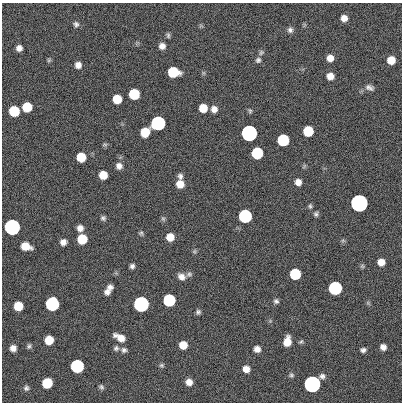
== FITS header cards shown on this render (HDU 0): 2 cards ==
NAXIS1  =                  400
NAXIS2  =                  400

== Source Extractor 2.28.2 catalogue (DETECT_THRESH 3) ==
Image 400 x 400 px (HDU 0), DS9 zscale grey, 1 PNG px = 1 image px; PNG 404 x 404 px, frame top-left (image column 1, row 400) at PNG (2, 3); no overlay
Background 0.661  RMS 33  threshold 100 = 3 sigma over >= 5 px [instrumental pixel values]
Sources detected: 89; all 89 listed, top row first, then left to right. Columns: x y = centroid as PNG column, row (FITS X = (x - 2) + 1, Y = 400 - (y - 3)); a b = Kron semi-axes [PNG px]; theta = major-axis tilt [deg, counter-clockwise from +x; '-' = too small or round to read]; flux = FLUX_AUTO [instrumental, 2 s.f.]
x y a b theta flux
344 18 7 6 - 1.5e+04
76 24 7 7 - 6.4e+03
201 26 7 4 -18 2.9e+03
290 30 8 7 - 7.6e+03
168 35 8 5 -89 4.5e+03
162 46 7 7 - 1.3e+04
19 48 6 5 - 1.1e+04
261 52 8 6 55 5.0e+03
330 58 6 6 - 1.8e+04
49 60 5 5 - 3.1e+03
258 60 8 7 - 6.4e+03
391 60 7 6 - 3.1e+04
78 65 6 6 - 1.3e+04
173 72 8 7 - 1.2e+05
330 76 7 6 - 1.9e+04
369 87 12 7 -19 9.3e+03
134 94 7 7 - 1.2e+05
117 99 7 7 - 4.7e+04
27 107 7 7 - 7.2e+04
203 108 7 6 - 3.8e+04
214 109 7 7 - 1.4e+04
14 111 7 7 - 1.2e+05
250 111 7 4 -81 3.6e+03
158 123 7 7 - 1.0e+06
308 131 7 7 - 9.1e+04
145 132 8 7 - 5.0e+04
249 133 7 7 - 3.5e+06
283 140 7 7 - 2.1e+05
105 145 7 4 8 3.3e+03
257 153 7 7 - 1.9e+05
81 157 7 7 - 5.7e+04
119 166 8 7 - 1.1e+04
304 166 7 4 53 3.2e+03
103 175 7 6 - 3.5e+04
180 176 7 7 - 7.8e+03
298 182 7 7 - 1.4e+04
180 184 8 8 - 2.6e+04
359 203 7 7 - 1.1e+07
310 206 7 5 -89 4.1e+03
316 214 6 6 - 5.2e+03
245 216 7 7 - 5.4e+05
103 218 6 6 - 5.3e+03
163 219 7 5 -68 4.2e+03
12 227 7 7 - 2.9e+06
80 228 7 6 - 1.3e+04
141 233 7 5 -75 4.3e+03
170 237 7 7 - 2.8e+04
82 239 7 7 - 7.8e+04
343 240 7 4 -1 3.5e+03
63 242 6 6 - 1.2e+04
26 246 9 6 -18 3.7e+04
194 251 6 5 - 3.6e+03
381 262 6 6 - 2.0e+04
132 266 6 5 - 6.8e+03
362 266 6 5 - 3.5e+03
189 274 8 7 - 5.6e+03
295 274 7 7 - 1.4e+05
181 277 10 7 -34 1.4e+04
110 287 7 6 - 8.7e+03
335 288 7 7 - 5.7e+05
107 292 7 7 - 1.1e+04
169 300 7 7 - 3.1e+05
276 301 7 6 - 5.8e+03
368 303 7 4 -72 3.4e+03
52 304 8 7 - 6.1e+05
141 304 7 7 - 2.1e+06
18 306 7 7 - 5.1e+04
198 312 6 6 - 5.4e+03
120 337 12 6 -27 2.4e+04
49 340 7 7 - 4.8e+04
287 341 8 6 79 3.2e+04
301 342 7 5 46 3.6e+03
183 345 7 7 - 2.9e+04
29 346 7 5 62 4.6e+03
383 347 6 6 - 1.2e+04
13 348 6 6 - 1.3e+04
116 348 7 7 - 5.9e+03
257 349 6 6 - 1.3e+04
124 350 8 7 - 6.8e+03
363 350 7 5 9 6.8e+03
162 365 6 6 - 4.1e+03
77 366 7 7 - 5.2e+05
246 369 6 6 - 1.6e+04
291 375 6 6 - 4.4e+03
189 382 7 6 - 1.6e+04
47 383 7 7 - 1.0e+05
312 384 8 7 - 5.5e+06
101 387 6 5 - 5.2e+03
26 388 7 7 - 6.0e+03